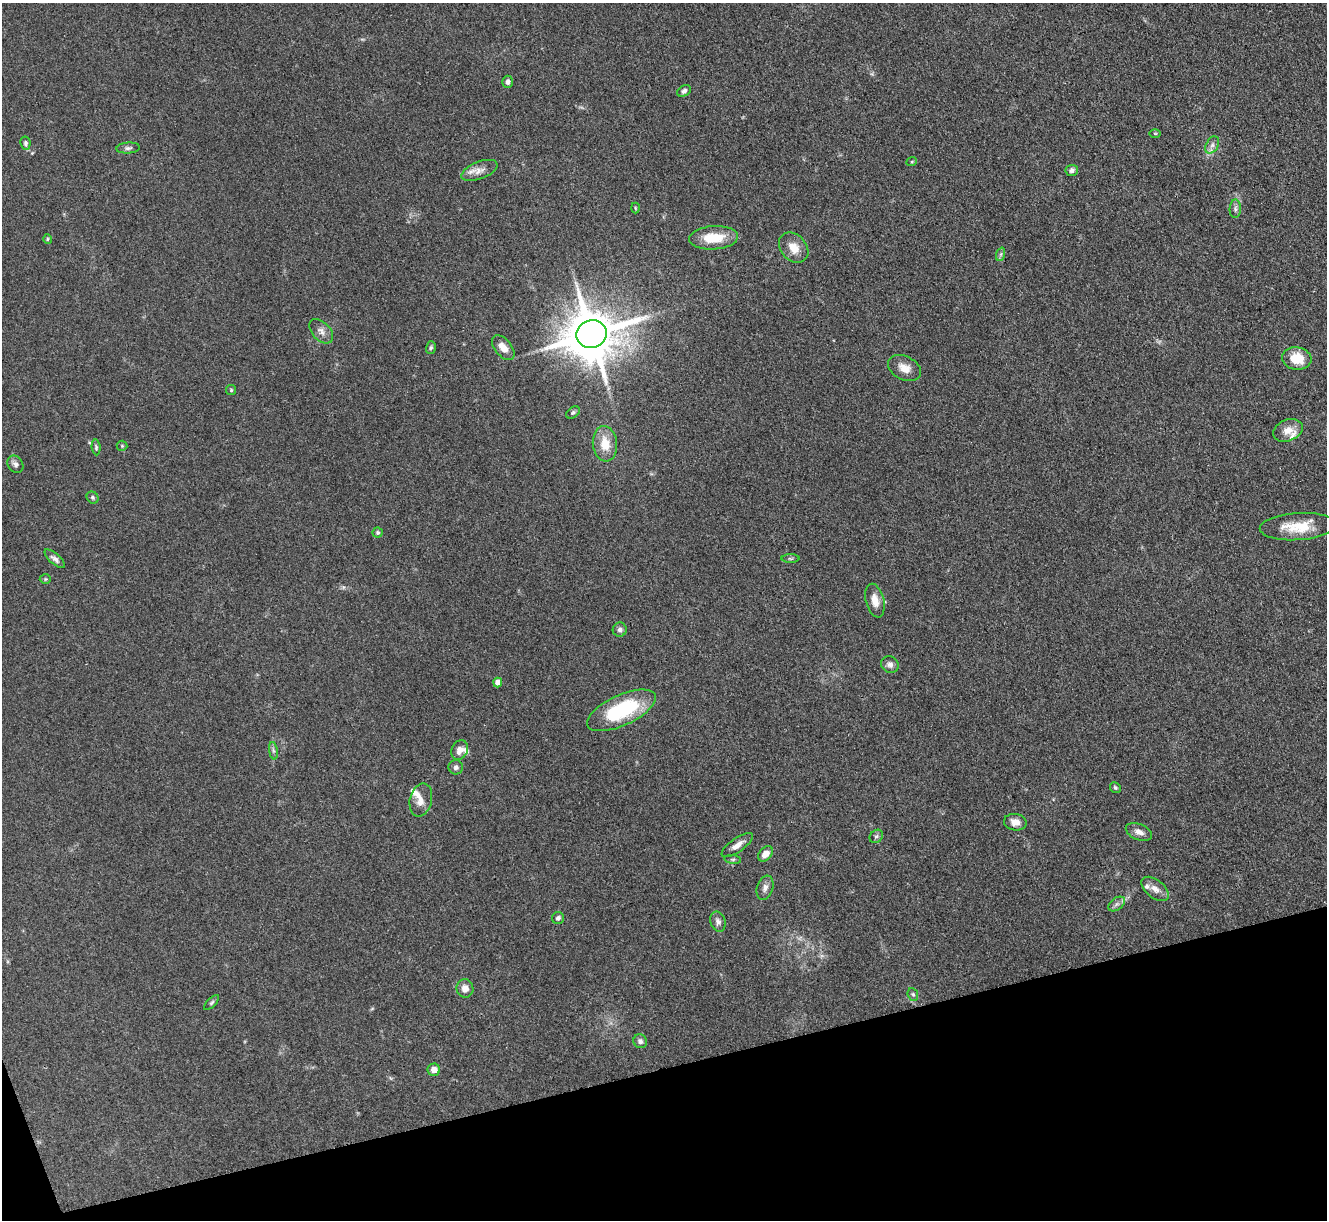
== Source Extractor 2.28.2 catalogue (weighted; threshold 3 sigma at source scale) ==
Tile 14 of 4 x 4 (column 2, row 4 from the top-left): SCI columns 1334-2658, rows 276-1493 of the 5316 x 5299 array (HDU 1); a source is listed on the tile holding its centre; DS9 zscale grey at full resolution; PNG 1329 x 1222 px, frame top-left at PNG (2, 3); each listed source drawn as its Kron ellipse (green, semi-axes under 4 px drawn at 4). Shown black and unused: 13% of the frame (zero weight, under 3 of 4 exposures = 1% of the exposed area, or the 3 px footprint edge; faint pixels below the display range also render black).
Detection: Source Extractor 2.28.2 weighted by HDU 2 'WHT'; one run over the whole footprint, this tile lists its part. Background 0.111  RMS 0.0067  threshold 0.0302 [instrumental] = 3 sigma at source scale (4.5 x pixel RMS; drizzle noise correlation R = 1.50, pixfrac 1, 0.05/0.05 arcsec/px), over >= 5 px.
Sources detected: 65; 5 inside a brighter listed object's ellipse — not listed separately; the other 60 listed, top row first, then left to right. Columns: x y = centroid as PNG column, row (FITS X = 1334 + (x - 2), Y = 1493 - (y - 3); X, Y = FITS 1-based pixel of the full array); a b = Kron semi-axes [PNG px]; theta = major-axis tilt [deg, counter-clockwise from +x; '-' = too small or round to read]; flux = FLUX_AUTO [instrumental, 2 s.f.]
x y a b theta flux
508 82 6 5 - 2.7
684 91 7 5 31 1.7
1155 133 6 3 0 0.66
25 143 6 5 - 1.4
1212 145 9 6 60 2.8
128 148 12 5 4 2
912 161 5 3 - 0.66
479 170 19 8 21 5.8
1072 170 6 5 - 2.1
635 208 5 3 - 0.62
1235 209 9 5 89 1.9
714 238 24 11 4 18
47 239 5 3 - 0.7
794 248 17 12 -47 8.6
1001 254 7 4 71 1.3
321 331 14 9 -46 4
591 334 15 13 20 3800
431 347 6 5 - 1.2
503 348 14 8 -51 6.7
1297 358 15 11 -7 15
904 368 17 11 -26 7.2
231 390 5 5 - 0.86
573 413 8 5 36 1.3
1288 430 15 10 21 7.1
605 444 18 12 -83 13
122 446 5 5 - 0.95
96 447 8 4 -85 1.2
15 464 9 7 -57 2.4
93 498 6 5 - 1.3
1298 527 38 13 3 20
378 532 5 5 - 1.2
790 558 9 4 0 1.3
55 559 13 5 -41 2.5
45 579 6 5 - 0.86
875 601 17 9 -76 7.1
620 630 7 7 - 2.3
890 664 9 8 - 3
498 683 5 4 - 5.2
621 710 37 15 25 50
460 750 10 8 65 4.3
273 751 9 4 -81 1.5
456 767 7 7 - 2.2
1115 788 6 5 - 1.1
421 800 17 11 76 6.2
1015 822 11 8 -9 5.1
1139 832 14 8 -22 4.2
876 836 7 6 - 1.6
737 845 19 7 35 5
765 854 9 6 48 5.7
733 859 8 4 -7 1.3
765 888 12 8 71 3.4
1155 889 16 9 -38 5.2
1117 904 9 6 36 2.2
558 918 6 6 - 1.9
718 922 10 7 -72 2.4
465 988 9 8 - 5.1
913 994 6 5 - 1.1
212 1002 10 4 45 1.3
640 1041 7 6 - 2.3
434 1070 6 6 - 5.5